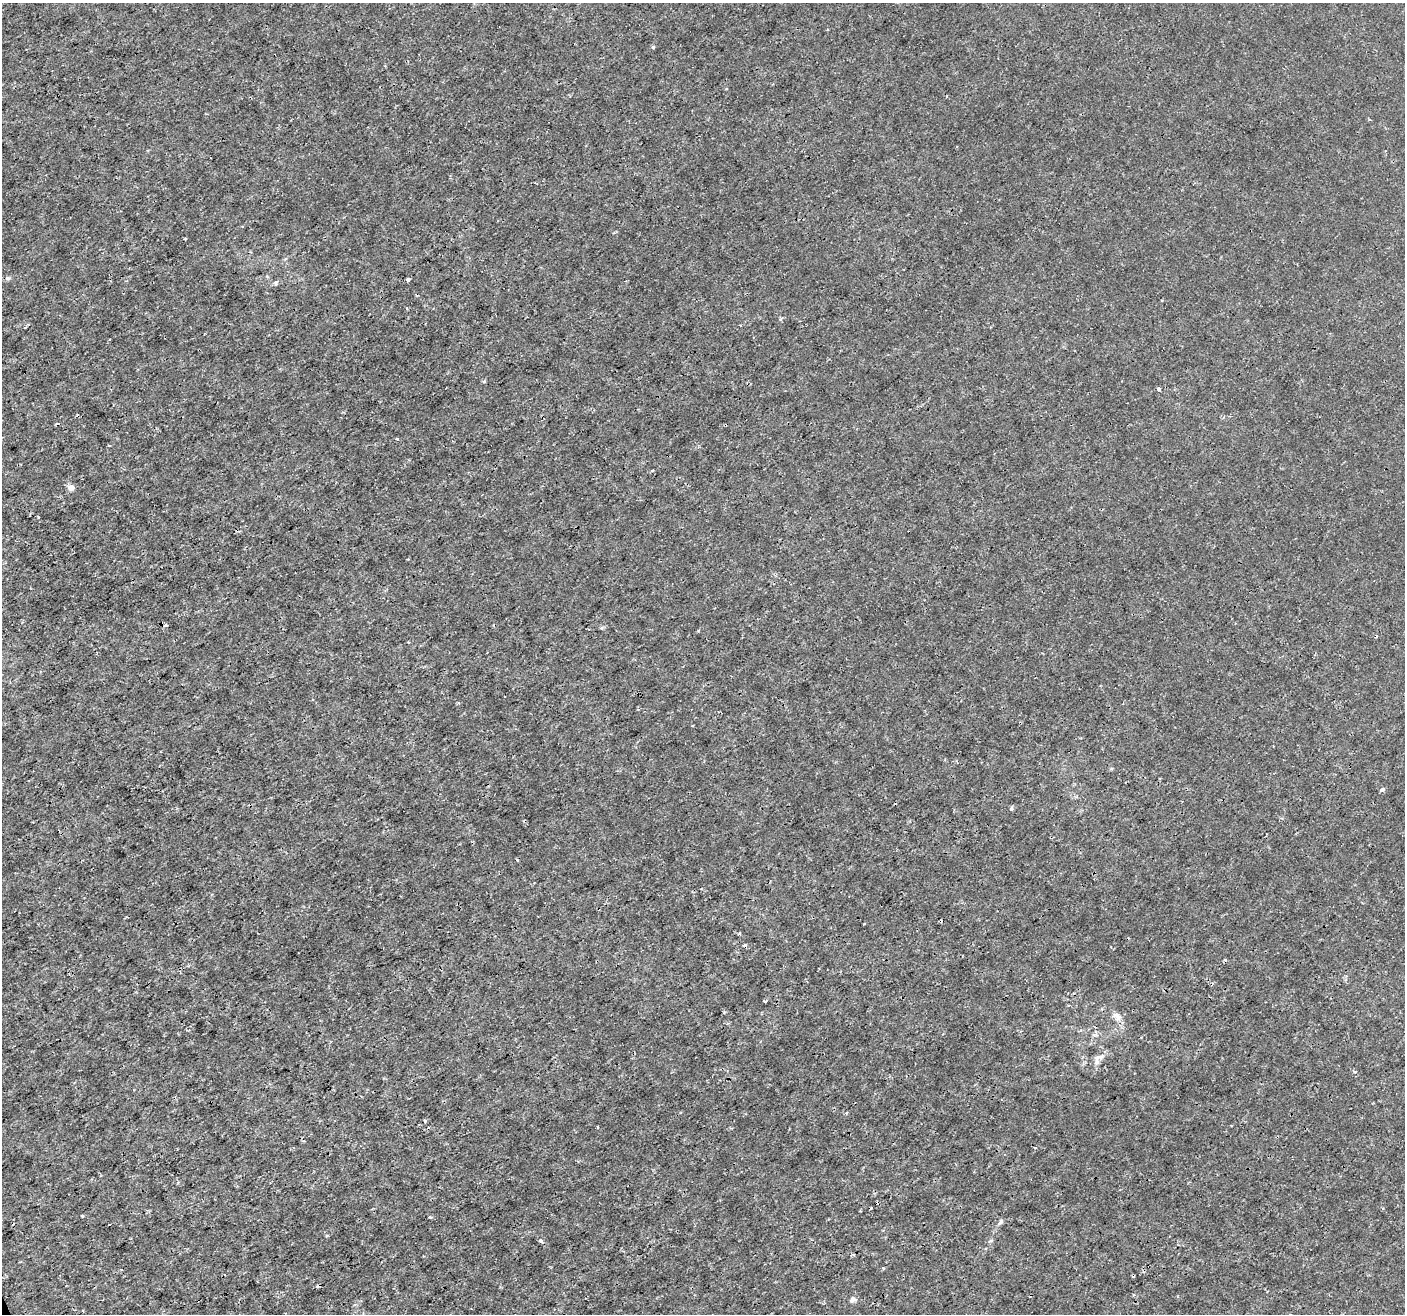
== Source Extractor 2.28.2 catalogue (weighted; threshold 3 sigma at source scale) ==
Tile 7 of 4 x 4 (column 3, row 2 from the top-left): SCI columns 2810-4212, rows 2766-4077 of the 5617 x 5474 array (HDU 1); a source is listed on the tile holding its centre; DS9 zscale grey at full resolution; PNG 1407 x 1316 px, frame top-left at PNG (2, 3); no overlay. Shown black and unused: <1% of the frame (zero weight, under 3 of 4 exposures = <1% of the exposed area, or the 3 px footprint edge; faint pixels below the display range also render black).
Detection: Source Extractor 2.28.2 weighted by HDU 2 'WHT'; one run over the whole footprint, this tile lists its part. Background -2.14e-04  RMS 7.2e-04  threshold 0.00326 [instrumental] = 3 sigma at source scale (4.5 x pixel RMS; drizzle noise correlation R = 1.50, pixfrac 1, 0.0396/0.0396 arcsec/px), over >= 5 px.
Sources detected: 24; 5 cosmic-ray / hot-pixel residue — not listed; the other 19 listed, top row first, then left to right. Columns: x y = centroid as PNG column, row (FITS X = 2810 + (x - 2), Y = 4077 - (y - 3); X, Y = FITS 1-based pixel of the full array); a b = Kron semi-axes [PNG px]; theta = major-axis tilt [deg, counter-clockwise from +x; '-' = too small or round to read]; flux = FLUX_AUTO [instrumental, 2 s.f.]
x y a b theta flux
653 48 3 3 - 0.17
408 279 3 3 - 0.33
1158 389 4 3 - 0.37
653 470 3 3 - 0.079
71 487 5 5 - 0.51
38 517 4 2 - 0.052
166 625 4 4 - 0.1
1382 789 3 3 - 0.46
1012 809 5 5 - 0.11
739 933 3 3 - 0.1
764 1001 4 2 - 0.074
1117 1017 13 7 -67 0.38
1097 1061 14 5 89 0.29
425 1121 4 3 - 0.2
598 1127 3 2 - 0.11
430 1217 4 3 - 0.081
1000 1222 7 4 53 0.13
541 1240 3 3 - 0.28
853 1299 8 6 33 0.19
Unlisted compact peaks at least as high as the median listed source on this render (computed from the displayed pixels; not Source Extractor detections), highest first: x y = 82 1216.